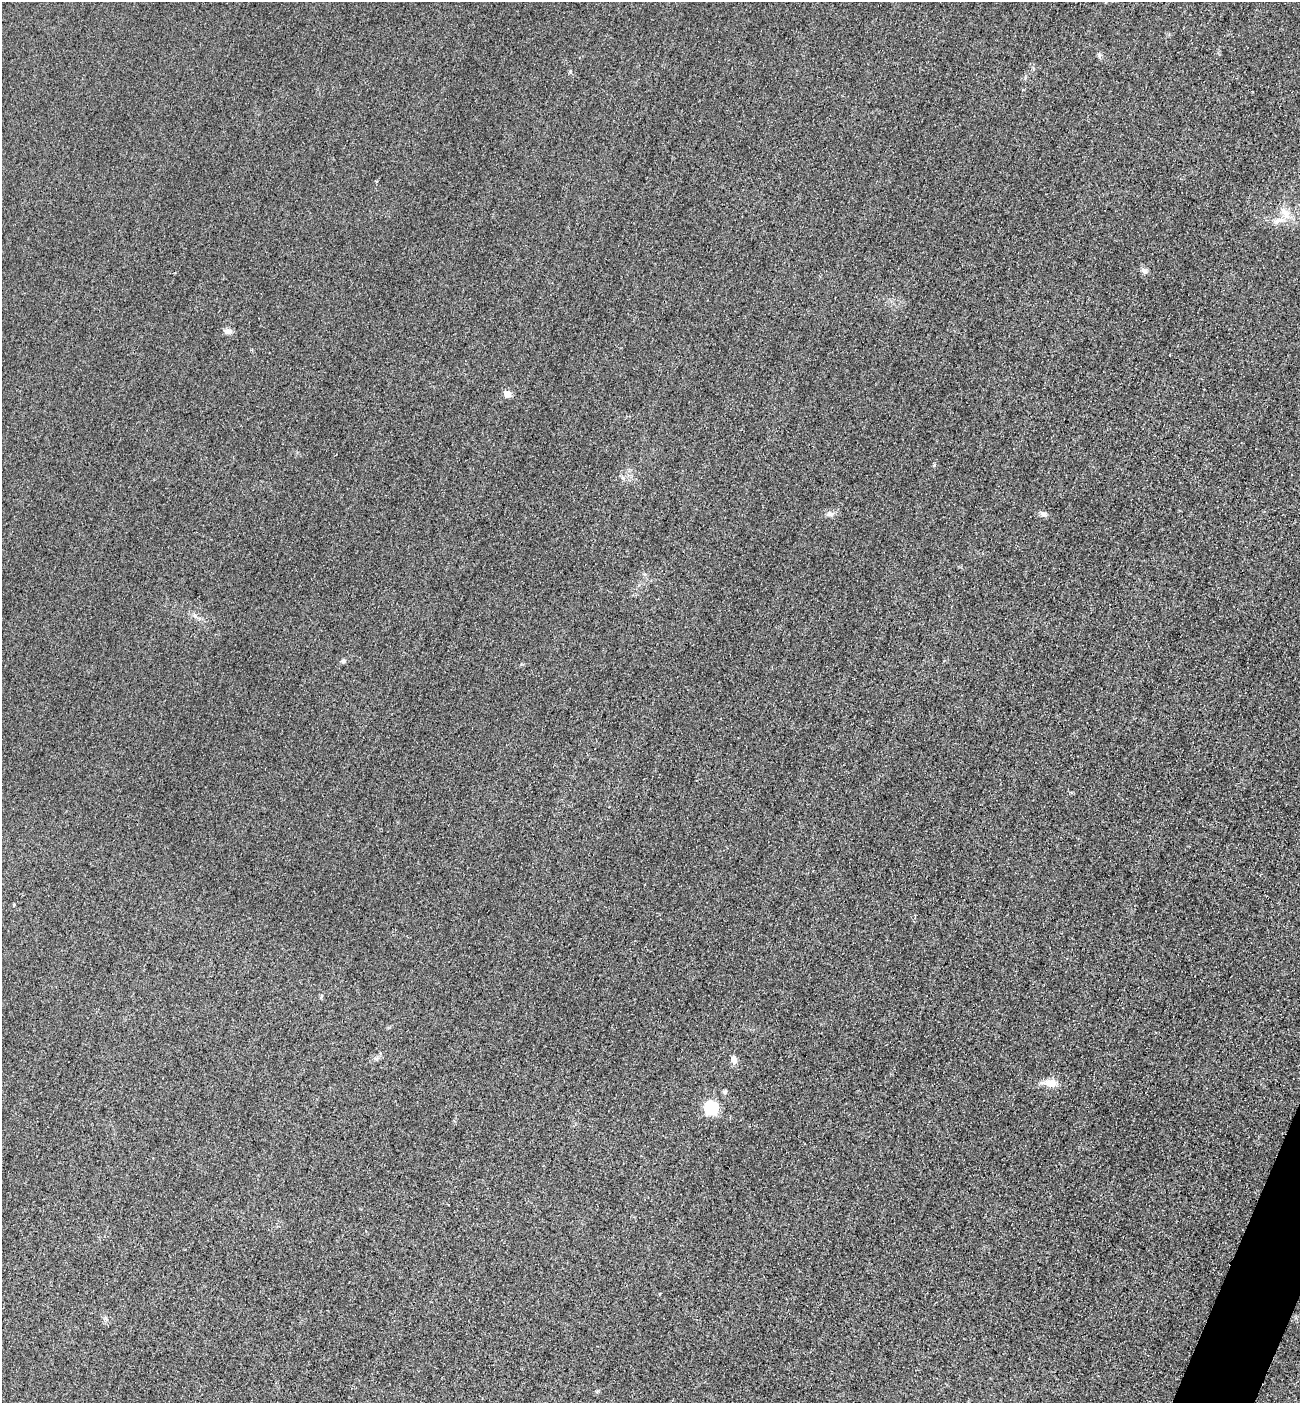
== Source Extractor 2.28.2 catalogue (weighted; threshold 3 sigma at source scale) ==
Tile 6 of 4 x 4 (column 2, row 2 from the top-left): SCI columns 1603-2900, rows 2828-4228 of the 5667 x 5654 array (HDU 1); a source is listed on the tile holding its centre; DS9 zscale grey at full resolution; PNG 1302 x 1405 px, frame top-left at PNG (2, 2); no overlay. Shown black and unused: <1% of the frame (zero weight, under 3 of 4 exposures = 3% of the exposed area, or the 3 px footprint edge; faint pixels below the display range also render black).
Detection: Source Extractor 2.28.2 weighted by HDU 2 'WHT'; one run over the whole footprint, this tile lists its part. Background 0.0584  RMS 0.017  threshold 0.0756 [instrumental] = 3 sigma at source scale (4.5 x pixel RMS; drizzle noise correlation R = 1.50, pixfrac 1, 0.05/0.05 arcsec/px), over >= 5 px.
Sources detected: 13; all 13 listed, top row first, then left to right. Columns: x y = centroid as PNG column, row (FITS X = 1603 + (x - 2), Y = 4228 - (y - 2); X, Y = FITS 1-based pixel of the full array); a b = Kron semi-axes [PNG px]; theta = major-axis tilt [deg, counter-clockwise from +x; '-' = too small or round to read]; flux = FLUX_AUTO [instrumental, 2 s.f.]
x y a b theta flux
1099 55 7 4 -90 3
1285 213 22 8 -59 18
1278 221 14 6 20 9.7
1144 271 10 6 -28 5.4
228 331 11 7 9 6.8
507 394 5 5 - 18
829 514 9 8 - 6.2
1043 514 10 6 -32 5
343 661 6 5 - 3.2
734 1060 10 7 -78 9.1
1050 1083 15 9 -9 18
724 1092 6 5 - 3.1
711 1108 6 6 - 220